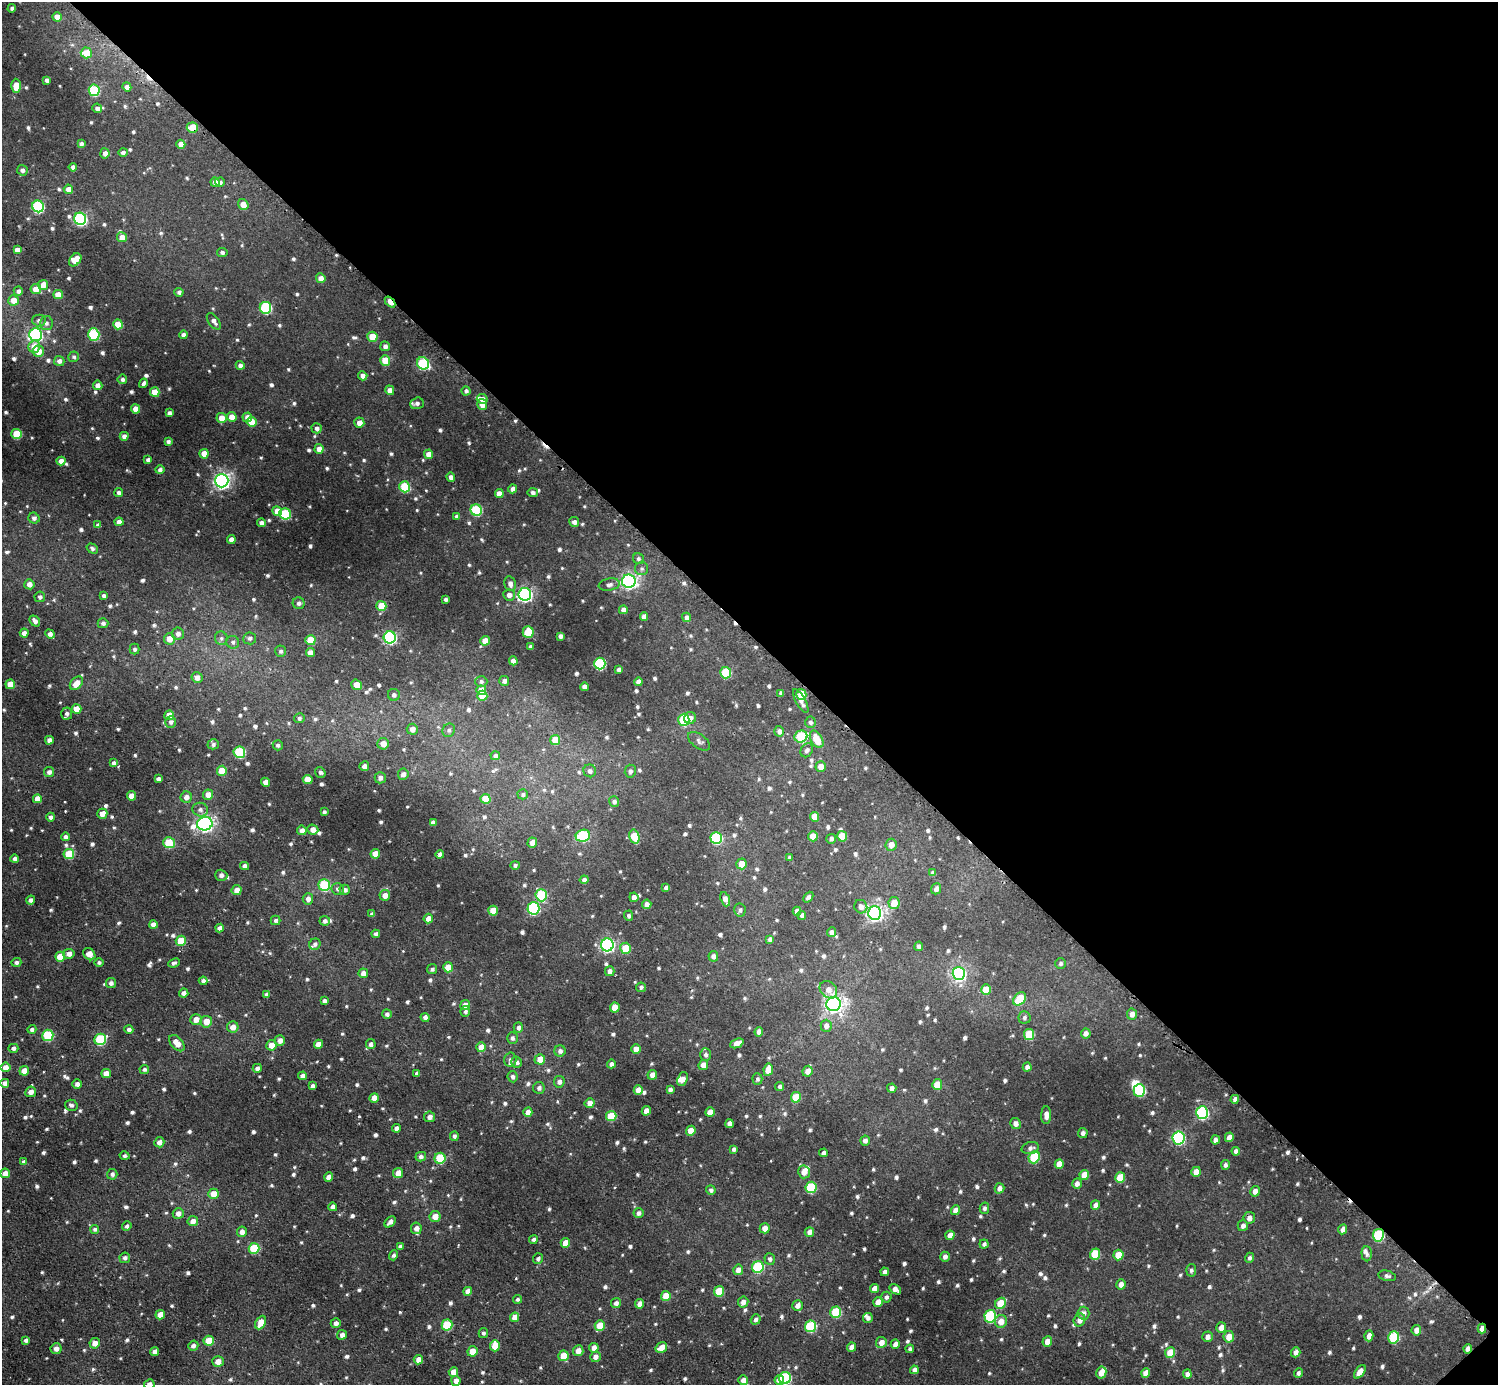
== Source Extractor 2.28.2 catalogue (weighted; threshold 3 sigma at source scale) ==
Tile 8 of 4 x 4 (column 4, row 2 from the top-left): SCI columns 4538-6033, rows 2927-4309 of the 6075 x 6074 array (HDU 1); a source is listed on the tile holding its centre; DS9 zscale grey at full resolution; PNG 1500 x 1387 px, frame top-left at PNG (2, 2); each listed source drawn as its Kron ellipse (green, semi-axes under 4 px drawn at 4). Shown black and unused: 46% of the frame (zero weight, under 2 of 3 exposures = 1% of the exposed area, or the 3 px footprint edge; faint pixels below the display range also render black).
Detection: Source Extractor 2.28.2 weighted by HDU 2 'WHT'; one run over the whole footprint, this tile lists its part. Background 0.00967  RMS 0.004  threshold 0.0178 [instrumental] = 3 sigma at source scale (4.5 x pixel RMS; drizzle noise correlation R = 1.50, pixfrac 1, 0.05/0.05 arcsec/px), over >= 5 px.
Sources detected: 953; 1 inside a brighter object's white glare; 4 cosmic-ray / hot-pixel residue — neither listed nor drawn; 11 inside a brighter listed object's ellipse — not listed separately; of the other 937, all 500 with FLUX_AUTO >= 0.934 (the completeness limit of this list) listed and drawn (437 fainter detections not listed), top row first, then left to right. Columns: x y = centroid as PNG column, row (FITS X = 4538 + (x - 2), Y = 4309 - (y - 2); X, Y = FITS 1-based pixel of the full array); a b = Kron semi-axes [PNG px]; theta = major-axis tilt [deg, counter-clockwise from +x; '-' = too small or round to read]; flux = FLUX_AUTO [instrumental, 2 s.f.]
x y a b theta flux
12 8 4 4 - 1
57 17 5 4 - 2.9
86 53 5 5 - 6.1
47 80 4 3 - 1.2
16 86 7 5 -90 5.1
127 87 4 4 - 2
94 90 6 5 - 25
97 108 5 4 - 1.5
192 128 5 5 - 8.2
81 144 4 4 - 1.2
181 144 4 4 - 3.1
123 152 5 4 - 1.1
105 153 5 4 - 2
73 167 4 4 - 1.5
22 170 5 5 - 1.4
215 182 5 4 - 2
220 182 5 4 - 1.3
68 189 5 4 - 3.2
243 204 6 5 - 3.7
38 206 6 5 - 46
80 219 6 6 - 60
122 237 5 5 - 3.5
17 250 4 4 - 2.2
222 252 5 4 - 1.1
75 260 7 5 48 5.9
321 278 5 4 - 2.5
43 285 5 5 - 3.3
36 289 5 5 - 4.7
18 291 4 4 - 1.5
179 292 4 4 - 1.1
58 295 5 4 - 4.2
13 300 5 5 - 4.3
390 302 6 3 -48 6
265 308 6 5 - 35
39 320 6 6 - 1.2
214 321 9 5 -54 1.7
46 323 7 6 - 1.4
118 324 5 5 - 9.5
94 334 6 5 - 29
36 335 6 6 - 69
183 335 4 4 - 1.4
372 337 5 5 - 9.1
385 346 5 5 - 1.6
34 347 6 5 - 4.4
38 351 6 5 - 4.3
74 357 5 5 - 0.93
385 360 5 5 - 8.3
59 361 5 5 - 1.7
423 363 6 6 - 34
240 365 4 4 - 1.5
363 376 4 4 - 1.8
122 379 5 4 - 1.1
143 383 5 3 - 0.98
98 385 5 4 - 2.2
390 390 5 4 - 2.7
466 391 4 4 - 1.2
155 392 5 4 - 6.2
482 399 5 5 - 1.8
417 403 7 5 19 1.4
482 404 5 5 - 3.8
135 409 4 4 - 3.7
169 413 4 4 - 1.4
232 417 5 5 - 3.7
247 417 5 5 - 2.7
222 418 5 5 - 4.4
251 422 5 5 - 5.2
359 423 5 5 - 2.9
317 428 5 5 - 1.4
17 434 5 5 - 12
124 436 4 4 - 1.7
168 442 4 4 - 1.1
319 449 5 4 - 2.6
204 454 5 4 - 4.3
428 454 4 4 - 3.2
148 460 4 4 - 1.5
61 461 4 4 - 2.6
160 470 5 4 - 1.3
451 477 4 4 - 1.9
222 481 6 6 - 140
405 487 5 5 - 21
513 489 4 4 - 1.7
533 492 5 4 - 1.2
119 493 4 4 - 1.2
499 494 4 4 - 3.1
476 510 6 5 - 28
277 511 5 4 - 4.3
285 514 5 5 - 25
457 516 3 3 - 0.96
34 518 5 5 - 1.5
119 522 4 4 - 2.1
574 522 5 5 - 1.7
261 523 4 4 - 1.5
98 525 4 4 - 1.3
231 539 4 4 - 2.3
92 548 6 4 -34 0.99
638 559 5 5 - 0.94
642 569 6 6 - 0.97
629 581 7 6 - 130
29 584 5 5 - 3
510 584 8 6 -77 1.7
609 585 10 6 9 1.6
525 594 6 6 - 89
509 595 6 5 - 2
104 596 4 4 - 1.1
40 597 5 5 - 1.2
445 599 3 3 - 0.99
299 603 6 6 - 1.3
381 606 5 5 - 8.5
623 610 4 4 - 1.7
644 617 4 4 - 2.4
687 617 5 4 - 1.4
35 621 6 4 -50 1.9
103 623 5 5 - 1.3
528 632 6 5 - 8.2
24 633 4 4 - 2.3
50 634 5 4 - 1.8
178 634 6 6 - 2
560 636 4 4 - 1.4
390 637 6 6 - 54
221 638 7 6 - 1.1
250 638 6 6 - 1.3
169 639 5 5 - 4.4
310 640 5 5 - 9.1
485 641 5 4 - 4.6
233 642 6 6 - 1.1
531 647 4 4 - 1.3
134 649 5 5 - 0.98
281 651 6 5 - 1.1
310 653 4 4 - 3.3
513 661 4 4 - 2.2
600 664 6 5 - 32
619 670 4 4 - 1.5
726 673 5 5 - 19
197 678 5 5 - 2.5
481 681 6 5 - 1.1
504 681 5 5 - 1.3
638 682 4 4 - 1.9
76 683 8 5 48 4.3
10 684 5 4 - 5.2
356 685 5 5 - 4.3
584 687 4 4 - 1.8
481 690 5 5 - 5.7
781 693 4 4 - 1
801 694 5 5 - 11
394 695 6 6 - 1.3
482 696 5 5 - 5.5
801 701 13 4 -62 1.9
76 709 5 4 - 4.2
67 714 6 5 - 1.3
169 715 5 5 - 5.5
299 718 5 5 - 1
690 718 6 6 - 1.8
684 720 6 5 - 23
171 722 5 5 - 1.2
810 722 6 5 - 1.1
412 729 5 5 - 2.4
449 730 7 6 - 1.1
779 731 5 4 - 1.7
801 736 6 6 - 24
817 739 9 5 -60 8.7
49 740 4 4 - 1.8
555 740 5 5 - 6.2
699 741 12 7 -36 1.4
213 744 5 5 - 1
383 744 6 5 - 4.3
278 745 5 5 - 1
807 750 7 6 - 1.3
239 752 6 6 - 27
495 756 5 4 - 1.1
114 763 4 4 - 1.3
364 766 5 4 - 2.3
821 767 5 5 - 3.4
222 771 5 5 - 7.4
590 771 6 6 - 1.4
630 771 6 5 - 1.2
49 772 5 5 - 1.5
320 772 5 5 - 1
403 774 5 5 - 2.1
380 778 6 5 - 1.8
158 779 4 4 - 1.4
308 779 5 4 - 5.5
265 782 4 4 - 2.9
523 794 5 5 - 0.98
208 795 5 5 - 4
132 796 4 4 - 4.2
186 797 6 5 - 2.5
37 799 4 4 - 4.2
485 799 5 5 - 8.3
614 801 5 5 - 1.4
200 810 8 7 - 1.8
324 812 4 3 - 0.98
102 814 5 5 - 3.4
51 817 4 4 - 1.3
814 817 5 4 - 3.7
433 823 4 4 - 1.9
205 824 8 6 12 130
302 830 5 5 - 2
313 830 5 5 - 2.7
583 836 7 6 - 31
813 836 5 4 - 5.6
842 836 5 5 - 7.9
65 837 4 4 - 1.2
634 837 7 5 -75 11
716 838 6 6 - 36
831 839 5 5 - 1.1
169 843 6 5 - 13
532 843 5 4 - 2.8
891 845 6 5 - 3.1
69 854 5 5 - 13
375 854 5 4 - 4.3
440 854 4 4 - 1.4
790 858 4 4 - 0.98
15 859 4 4 - 1.6
741 864 5 5 - 4.8
515 865 5 4 - 0.98
244 866 4 4 - 1.9
933 873 4 4 - 0.95
221 875 6 5 - 1.7
584 880 4 4 - 1.5
324 885 6 5 - 25
666 888 4 4 - 1.4
338 889 6 6 - 1.4
936 889 6 5 - 1.7
237 890 5 5 - 2.8
345 890 5 5 - 1.4
385 895 5 5 - 3
541 895 6 5 - 25
634 897 5 4 - 2.1
808 897 6 4 47 1.2
308 899 5 5 - 2
725 899 7 4 -69 2.8
31 900 5 4 - 1.4
894 903 6 5 - 6
647 904 4 4 - 1.9
861 907 7 6 - 2.4
533 908 6 6 - 50
740 910 6 6 - 1.2
493 911 5 5 - 6.2
797 911 4 4 - 2.4
875 913 6 6 - 140
372 914 4 4 - 1.4
802 915 4 4 - 1.4
629 916 5 4 - 0.94
428 919 5 4 - 3.1
275 920 5 5 - 1.1
325 921 5 5 - 1.4
153 924 4 4 - 2.8
220 928 4 4 - 2.1
831 932 5 4 - 1.8
376 934 4 4 - 1.4
770 939 4 4 - 1.2
181 941 5 5 - 8.3
315 944 6 5 - 1.2
607 945 6 6 - 83
919 946 4 4 - 1.4
625 948 5 5 - 8.1
69 954 5 5 - 2.3
89 954 7 5 -46 3.8
713 956 5 5 - 1.6
60 957 5 5 - 6.2
16 962 5 4 - 1.4
99 962 4 4 - 1
174 963 6 4 23 1
1061 963 5 5 - 0.98
448 967 5 5 - 5.6
432 969 5 5 - 1.1
610 971 5 4 - 1.8
363 973 5 5 - 2.5
959 973 6 6 - 82
203 981 4 4 - 1.2
111 983 5 5 - 1.4
641 987 5 4 - 1.1
986 989 5 5 - 7.2
828 990 9 7 -45 3.1
184 993 4 4 - 1.7
266 995 4 4 - 1.3
1020 999 7 5 49 14
324 1001 4 4 - 1.4
834 1004 7 7 - 170
465 1005 5 5 - 2.8
615 1007 5 5 - 6.3
465 1011 5 5 - 0.96
387 1014 5 4 - 1.3
1132 1014 5 5 - 2.5
425 1017 4 4 - 1.6
1024 1017 6 6 - 1.1
196 1019 5 5 - 3.4
206 1022 6 5 - 4.7
826 1026 6 5 - 2.1
233 1027 5 5 - 2.9
518 1027 5 4 - 1.4
32 1029 4 4 - 0.98
129 1029 4 4 - 1.2
759 1032 4 4 - 2.2
1086 1033 5 5 - 1.8
1029 1034 5 5 - 14
48 1035 5 5 - 25
512 1038 6 5 - 1.2
100 1039 6 5 - 28
280 1041 5 5 - 2.4
177 1043 9 6 -48 5.1
737 1043 7 4 24 3.4
318 1044 4 4 - 3.3
371 1044 5 5 - 1.4
271 1045 5 5 - 4.1
481 1047 5 5 - 4.2
13 1048 5 4 - 1.4
636 1049 5 5 - 4
560 1051 5 5 - 1.5
705 1055 6 5 - 1.4
540 1059 5 5 - 4
510 1060 7 6 - 1.3
517 1062 5 5 - 1.3
611 1064 4 4 - 1.7
703 1065 5 5 - 3.1
5 1067 5 5 - 3.7
1027 1067 4 4 - 1.5
257 1068 4 4 - 1.4
144 1069 5 4 - 1
768 1070 6 4 81 5.5
24 1071 5 4 - 4.7
807 1071 5 5 - 2.5
106 1073 4 4 - 3.7
417 1073 4 4 - 1.3
652 1075 5 4 - 2.5
303 1076 4 4 - 2.1
513 1077 5 5 - 1.3
683 1079 7 5 69 2
757 1079 5 5 - 0.96
559 1082 6 5 - 1.6
5 1083 4 4 - 2.2
77 1084 4 4 - 1.7
937 1084 5 5 - 6.2
313 1086 4 4 - 1.4
779 1086 4 4 - 1.1
539 1088 6 6 - 1.3
892 1088 4 4 - 1.8
638 1090 5 4 - 3.2
670 1090 4 4 - 1.2
1139 1090 6 6 - 29
31 1092 5 5 - 2.4
796 1097 5 5 - 10
374 1098 5 4 - 3.8
1235 1099 4 4 - 1.7
590 1103 5 5 - 2.6
71 1105 6 5 - 1.1
646 1111 5 4 - 3
528 1112 4 4 - 2.6
710 1112 5 4 - 4.4
1202 1113 6 6 - 58
1046 1115 9 5 89 2.5
611 1116 5 5 - 12
430 1117 5 5 - 2.3
729 1123 4 4 - 2.2
1016 1123 5 5 - 2
397 1128 4 4 - 1.6
691 1131 5 4 - 5
1083 1133 5 5 - 1.2
454 1136 5 4 - 1
1229 1137 5 4 - 2.8
1178 1138 6 6 - 59
1215 1140 4 4 - 1.8
865 1141 5 4 - 1.4
159 1142 5 5 - 2.1
1030 1148 9 6 13 1.5
733 1149 4 3 - 1.1
1236 1151 4 4 - 1.3
823 1153 4 4 - 1.2
125 1156 5 4 - 0.99
421 1157 5 4 - 1.3
1034 1157 6 5 - 18
440 1158 5 5 - 17
24 1162 4 4 - 1.4
1059 1164 5 4 - 3.6
1225 1165 5 4 - 1.2
804 1172 6 6 - 3.1
1196 1172 5 4 - 4.8
5 1173 5 4 - 3.2
398 1173 5 5 - 3.8
112 1174 5 5 - 1.2
1084 1175 5 4 - 6
329 1177 4 4 - 2.9
1120 1178 5 5 - 10
1077 1184 5 4 - 1.8
811 1187 6 5 - 23
999 1188 5 4 - 2
711 1190 5 4 - 1.1
1255 1191 5 4 - 2.2
213 1194 5 5 - 5.5
1095 1205 5 4 - 1.8
333 1207 4 4 - 1.5
984 1208 5 4 - 1.1
955 1210 5 4 - 2.7
178 1213 5 5 - 2.6
638 1213 5 5 - 1.4
435 1217 5 5 - 3.7
1249 1218 6 5 - 2
193 1221 5 5 - 2.6
390 1222 6 4 45 1.9
127 1226 5 4 - 1.2
1243 1226 5 5 - 1.5
416 1228 6 5 - 2
765 1228 5 5 - 2.9
95 1229 4 4 - 0.97
1343 1229 5 4 - 1.9
242 1232 5 5 - 2.2
809 1232 5 4 - 2.2
950 1235 5 4 - 3.2
1378 1235 6 5 - 27
533 1239 4 4 - 1
565 1243 5 4 - 4.3
984 1244 4 4 - 1.2
400 1246 4 4 - 1.3
254 1248 5 5 - 17
1095 1254 6 5 - 14
1367 1254 7 5 -87 1.2
394 1255 5 4 - 1
1118 1255 5 5 - 7.3
945 1257 5 4 - 1.7
125 1258 5 5 - 1.4
1249 1258 5 4 - 1
538 1259 5 5 - 1.3
770 1259 6 5 - 1.3
758 1267 6 5 - 26
738 1270 5 5 - 2.5
1191 1270 6 5 - 0.95
885 1272 4 4 - 1.9
1387 1276 9 5 -13 1.2
1121 1284 5 4 - 2.2
874 1289 4 4 - 3.2
895 1289 6 4 -35 2.6
468 1291 4 4 - 2.8
719 1291 5 5 - 9.7
666 1296 5 5 - 6
886 1297 5 5 - 1.2
517 1299 4 4 - 0.99
743 1302 5 5 - 2.2
878 1302 5 4 - 4.3
616 1303 5 5 - 1.4
1000 1303 6 5 - 9.7
640 1304 4 4 - 3
798 1305 5 5 - 2.6
836 1312 5 5 - 17
1084 1313 6 6 - 1.6
160 1315 5 4 - 5.4
990 1316 6 6 - 36
515 1317 5 4 - 3.9
868 1318 5 5 - 1.2
756 1319 5 4 - 1.3
1079 1320 6 6 - 2.6
1001 1321 6 6 - 4
261 1323 7 5 64 5.4
336 1323 5 4 - 1.6
447 1325 5 5 - 15
600 1325 5 5 - 7
811 1326 6 5 - 28
1221 1328 5 5 - 2.8
1482 1329 5 4 - 3
1416 1330 5 4 - 2.6
483 1333 5 5 - 0.94
342 1335 5 4 - 1.8
1369 1336 5 4 - 2.9
1207 1337 5 5 - 1.8
1229 1337 5 5 - 4.6
1394 1337 6 5 - 24
26 1340 4 4 - 1.4
209 1341 5 5 - 8.4
881 1342 5 5 - 3
1047 1342 5 4 - 3.1
95 1343 5 5 - 2.9
895 1344 5 4 - 1.9
193 1346 5 5 - 1.3
495 1346 6 5 - 5.4
852 1347 5 4 - 2.8
594 1348 5 4 - 2.5
661 1348 6 5 - 4
56 1349 5 5 - 2.1
910 1349 4 4 - 1
1468 1349 5 4 - 1.6
155 1351 4 4 - 1.6
472 1351 5 5 - 5.2
578 1351 5 5 - 3.5
1296 1352 5 4 - 2
1170 1353 5 5 - 9.7
563 1356 5 5 - 6.4
595 1357 5 5 - 2
418 1360 5 4 - 3
218 1361 6 5 - 3.1
914 1370 4 4 - 1.9
453 1372 5 4 - 3.3
1360 1372 8 4 53 3.9
1101 1373 6 5 - 4.4
1146 1373 5 4 - 3.4
1298 1373 5 4 - 0.99
1187 1374 4 4 - 1.6
785 1378 6 6 - 34
743 1380 5 4 - 2.2
779 1380 5 4 - 3.7
456 1381 5 4 - 2.3
149 1384 5 5 - 2.5
Overlapping masked pixels (flux is a lower limit): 6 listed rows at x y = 192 128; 390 302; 1249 1218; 1378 1235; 1482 1329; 1468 1349
Isophote crosses this tile's border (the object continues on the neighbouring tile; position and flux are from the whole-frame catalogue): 1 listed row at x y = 149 1384